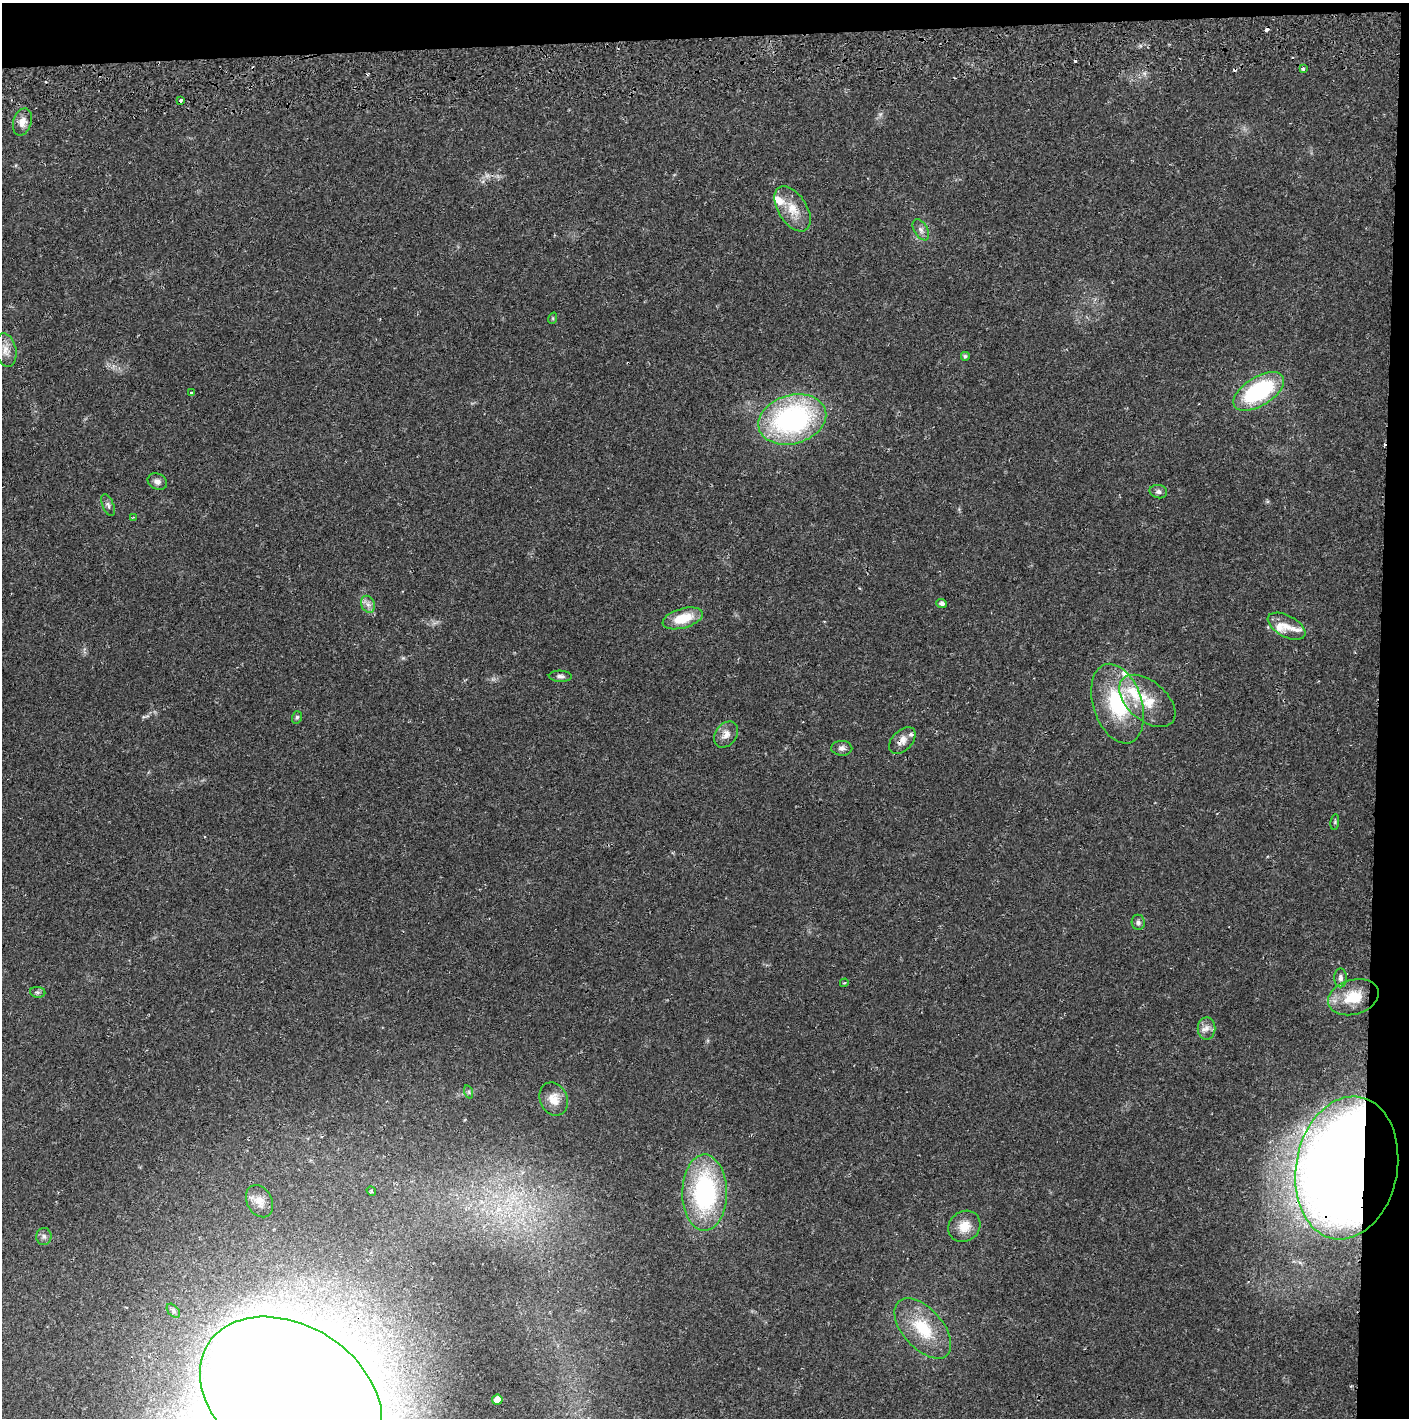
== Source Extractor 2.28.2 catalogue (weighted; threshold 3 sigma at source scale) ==
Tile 3 of 3 x 3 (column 3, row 1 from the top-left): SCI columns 2818-4224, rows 2890-4305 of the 4232 x 4364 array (HDU 1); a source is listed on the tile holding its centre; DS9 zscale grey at full resolution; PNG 1411 x 1420 px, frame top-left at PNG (2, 3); each listed source drawn as its Kron ellipse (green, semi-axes under 4 px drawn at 4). Shown black and unused: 5% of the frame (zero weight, under 2 of 3 exposures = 3% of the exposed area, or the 3 px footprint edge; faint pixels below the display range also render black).
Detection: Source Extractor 2.28.2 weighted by HDU 2 'WHT'; one run over the whole footprint, this tile lists its part. Background 0.0219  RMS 0.0035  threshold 0.0159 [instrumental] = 3 sigma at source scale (4.5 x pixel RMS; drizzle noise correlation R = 1.50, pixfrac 1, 0.05/0.05 arcsec/px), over >= 5 px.
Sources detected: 56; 1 inside a brighter object's white glare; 4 cosmic-ray / hot-pixel residue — neither listed nor drawn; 6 inside a brighter listed object's ellipse — not listed separately; the other 45 listed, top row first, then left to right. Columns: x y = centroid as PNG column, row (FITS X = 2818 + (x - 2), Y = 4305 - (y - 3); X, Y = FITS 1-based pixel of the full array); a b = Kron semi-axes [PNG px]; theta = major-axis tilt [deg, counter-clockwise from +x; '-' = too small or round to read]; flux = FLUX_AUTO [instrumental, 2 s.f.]
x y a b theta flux
1303 69 3 3 - 1.3
180 100 3 3 - 1.2
22 122 14 9 73 2.9
793 209 25 14 -58 6.9
921 230 11 6 -61 1.6
553 318 6 3 73 0.4
6 350 17 10 -77 3.5
965 356 5 5 - 0.57
1259 391 28 14 32 38
192 393 4 3 - 0.53
792 419 35 24 16 69
157 481 10 8 -27 1.7
1158 492 9 6 -12 1.1
108 505 11 5 -67 1
133 517 3 3 - 0.33
942 603 5 4 - 1.3
368 604 9 6 -68 1.6
683 618 21 9 16 9.4
1286 626 20 10 -28 3.9
560 676 11 5 -2 1.2
1147 701 33 19 -40 11
1117 704 41 24 -72 26
297 717 6 5 - 0.67
726 734 14 10 53 2.8
902 740 16 10 46 2.7
842 748 10 7 -2 1.4
1335 822 8 4 82 0.51
1138 922 7 6 - 0.98
1340 978 9 6 90 1.4
844 983 4 3 - 0.34
38 992 7 5 -6 0.81
1353 997 26 17 16 11
1206 1028 11 9 89 2.2
469 1092 7 4 -72 0.55
554 1099 17 13 -68 4.7
1347 1168 72 50 79 800
371 1191 5 4 - 0.46
705 1193 38 22 90 51
259 1201 17 12 -61 3.3
964 1226 17 15 39 5.4
44 1236 8 7 - 1.2
173 1311 8 5 -47 0.82
923 1328 36 20 -48 16
291 1397 98 71 -33 2000
497 1400 5 5 - 3.6
Overlapping masked pixels (flux is a lower limit): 3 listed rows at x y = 902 740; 1347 1168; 291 1397
Isophote crosses this tile's border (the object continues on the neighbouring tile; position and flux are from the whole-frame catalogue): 1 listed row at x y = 291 1397